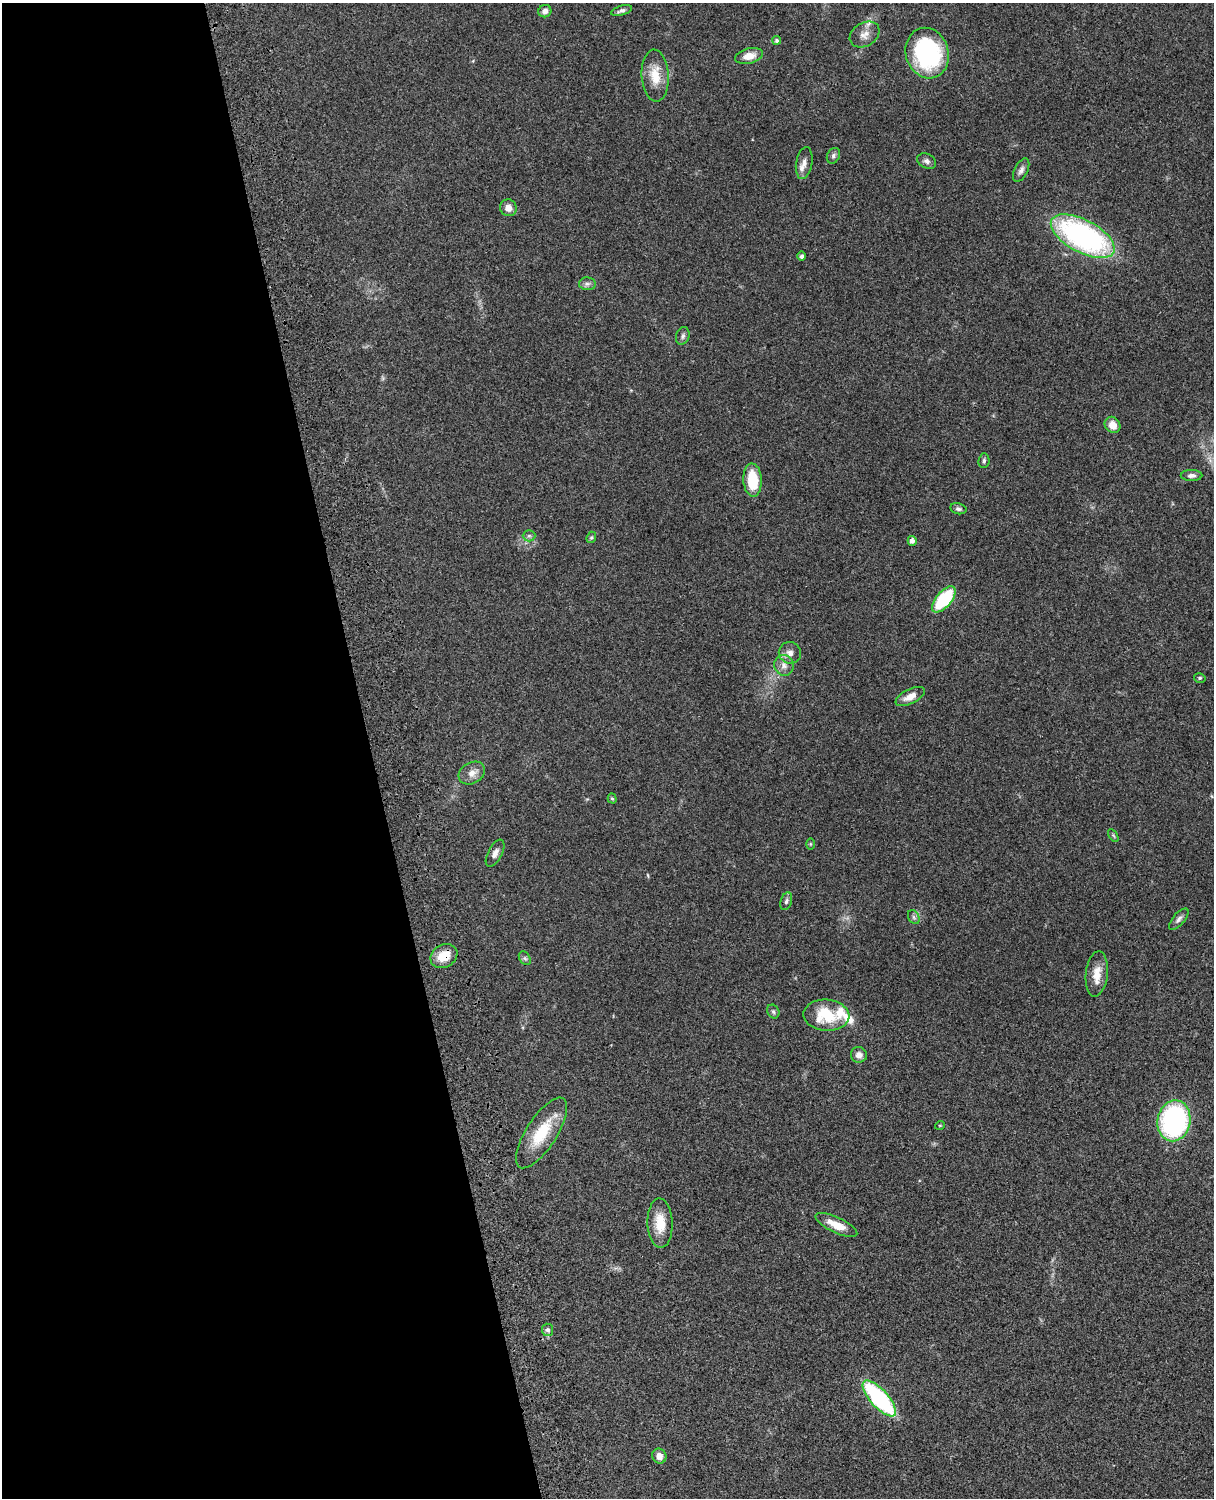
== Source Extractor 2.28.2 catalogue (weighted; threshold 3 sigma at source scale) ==
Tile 5 of 4 x 3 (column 1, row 2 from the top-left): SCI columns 121-1332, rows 1773-3268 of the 5089 x 4927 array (HDU 1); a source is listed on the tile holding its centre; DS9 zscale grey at full resolution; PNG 1216 x 1500 px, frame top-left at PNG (2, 3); each listed source drawn as its Kron ellipse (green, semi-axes under 4 px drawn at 4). Shown black and unused: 31% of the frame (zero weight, under 3 of 4 exposures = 6% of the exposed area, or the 3 px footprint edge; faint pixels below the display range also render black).
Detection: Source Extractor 2.28.2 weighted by HDU 2 'WHT'; one run over the whole footprint, this tile lists its part. Background 0.0961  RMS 0.0063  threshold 0.0281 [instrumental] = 3 sigma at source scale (4.5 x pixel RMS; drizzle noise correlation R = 1.50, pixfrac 1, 0.05/0.05 arcsec/px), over >= 5 px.
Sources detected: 54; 3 inside a brighter listed object's ellipse — not listed separately; the other 51 listed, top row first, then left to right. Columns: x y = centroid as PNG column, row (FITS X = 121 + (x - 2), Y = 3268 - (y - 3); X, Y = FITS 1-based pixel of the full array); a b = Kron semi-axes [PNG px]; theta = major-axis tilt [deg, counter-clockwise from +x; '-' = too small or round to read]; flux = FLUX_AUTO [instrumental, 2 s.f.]
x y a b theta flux
545 11 6 6 - 2.6
621 11 11 5 17 1.9
865 35 16 11 31 5.3
777 40 4 4 - 1.3
927 53 25 21 -73 81
749 56 14 7 14 6.2
655 76 26 13 -86 13
833 156 8 6 60 1.8
927 161 10 7 -25 2.1
804 163 16 8 80 4.1
1021 170 13 6 63 2.6
508 208 9 8 - 4.2
1083 236 35 16 -28 150
802 256 5 4 - 1.4
587 284 8 6 -2 1.9
683 336 9 6 71 1.8
1113 425 9 7 -51 6.3
984 461 7 5 84 1.4
1191 475 11 5 1 2.4
752 480 17 9 -87 21
958 509 8 5 -14 1.5
529 536 6 5 - 1.3
591 537 6 4 68 0.88
912 541 5 4 - 2.6
944 599 16 7 49 42
790 653 11 10 - 4
784 665 10 9 - 4.1
1200 678 6 4 -12 1
910 697 16 7 27 6.1
472 773 14 10 29 5
612 798 5 4 - 0.96
1113 835 7 4 -59 0.89
810 844 6 4 90 0.68
495 853 15 7 62 3.1
786 901 9 5 71 1.6
914 917 7 5 -60 1.3
1179 919 13 6 50 2.3
444 956 14 11 31 12
525 958 7 5 -58 1.3
1097 974 23 11 83 8.9
773 1011 7 5 -59 1.3
826 1015 23 15 -4 24
859 1055 8 8 - 3.4
1174 1121 21 16 79 110
940 1125 5 3 - 0.49
541 1133 41 15 57 23
660 1223 25 12 -88 13
836 1225 23 7 -26 9.8
548 1330 6 5 - 2
879 1399 23 9 -48 78
659 1456 7 7 - 4.1
Overlapping masked pixels (flux is a lower limit): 1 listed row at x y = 444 956